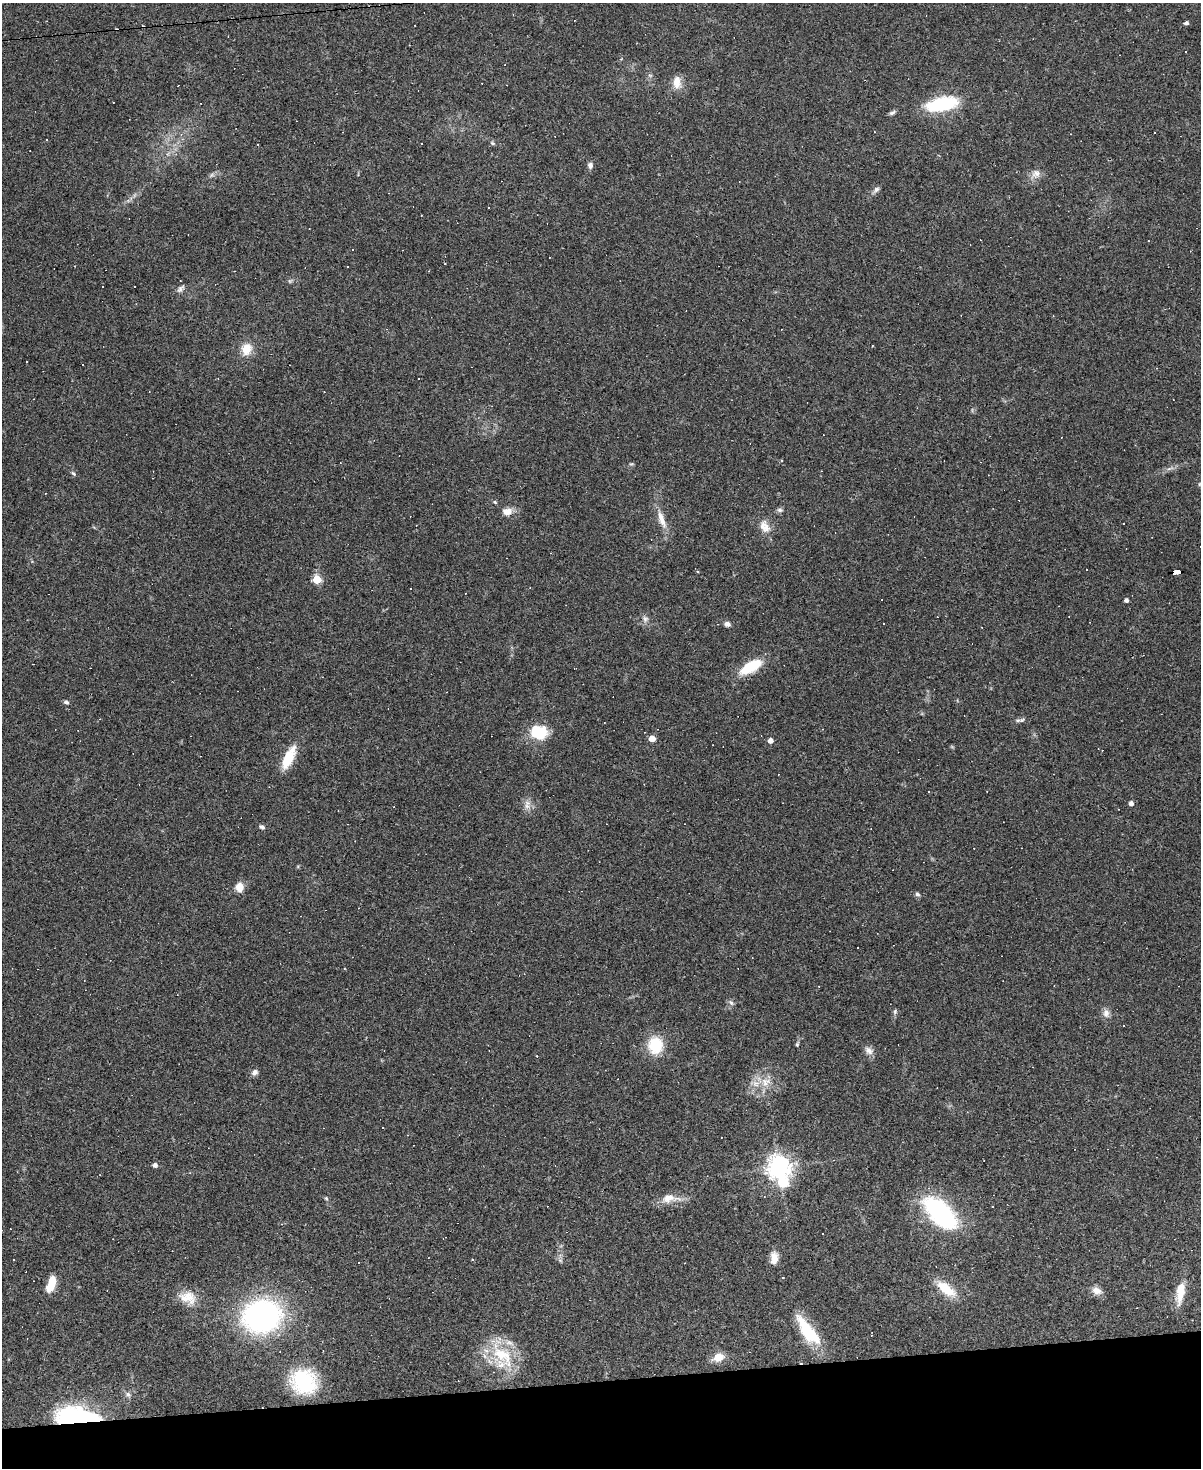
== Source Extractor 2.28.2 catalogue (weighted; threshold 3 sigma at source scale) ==
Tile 10 of 4 x 3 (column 2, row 3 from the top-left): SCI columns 1199-2397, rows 243-1708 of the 4794 x 4772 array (HDU 1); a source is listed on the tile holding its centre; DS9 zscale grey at full resolution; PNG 1203 x 1470 px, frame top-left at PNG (2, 3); no overlay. Shown black and unused: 6% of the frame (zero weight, under 3 of 4 exposures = <1% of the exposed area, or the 3 px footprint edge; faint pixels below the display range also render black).
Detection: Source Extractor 2.28.2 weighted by HDU 2 'WHT'; one run over the whole footprint, this tile lists its part. Background 0.147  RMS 0.007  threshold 0.0314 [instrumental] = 3 sigma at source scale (4.5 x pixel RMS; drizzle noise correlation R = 1.50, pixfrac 1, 0.05/0.05 arcsec/px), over >= 5 px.
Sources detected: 116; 1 too faint to see at this stretch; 1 inside a brighter object's white glare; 37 cosmic-ray / hot-pixel residue — not listed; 2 inside a brighter listed object's ellipse — not listed separately; the other 75 listed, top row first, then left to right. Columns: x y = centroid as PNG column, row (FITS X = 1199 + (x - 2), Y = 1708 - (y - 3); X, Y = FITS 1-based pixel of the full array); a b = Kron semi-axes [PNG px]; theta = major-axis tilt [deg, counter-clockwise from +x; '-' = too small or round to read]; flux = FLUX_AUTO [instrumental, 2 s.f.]
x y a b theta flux
1186 23 4 4 - 1.8
677 82 18 11 -88 7.3
178 86 2 2 - 0.37
942 104 29 13 11 49
892 113 10 5 29 1.6
181 134 4 4 - 0.92
421 143 3 3 - 1.2
492 143 7 4 -45 1.1
590 165 7 6 - 2.4
1036 174 13 11 50 5
876 189 10 6 42 2.1
134 287 3 3 - 3.7
181 288 14 5 48 2.3
247 349 12 10 69 12
73 473 7 4 -41 1.2
1199 484 6 4 89 0.91
45 493 3 2 - 0.41
495 502 6 4 -46 0.91
780 510 8 6 -14 1.7
507 511 13 10 2 5.7
662 519 28 8 -70 8.6
1123 524 3 3 - 2.3
765 527 18 12 -54 7.4
1176 572 7 4 5 71
317 579 5 5 - 32
410 588 3 2 - 0.64
1126 600 4 4 - 2
645 619 9 8 - 2.8
727 624 8 6 -16 2.6
751 667 22 9 30 28
66 702 6 5 - 1.4
1018 720 10 4 1 1.6
539 732 18 14 -11 23
652 739 5 4 - 11
770 741 4 4 - 4.2
289 758 25 10 65 19
929 792 2 2 - 0.52
1131 803 4 4 - 3
527 806 9 7 -77 3.5
262 827 7 5 -38 1.6
239 887 11 10 - 6.2
917 894 7 5 -30 1.4
344 968 3 3 - 0.55
731 1003 8 5 -53 1.7
895 1011 8 4 65 1.3
1106 1013 12 8 -82 3.7
797 1044 6 4 69 0.88
655 1045 19 16 -86 23
869 1051 12 9 -35 3.8
255 1072 8 7 - 2.3
766 1082 14 13 - 9.6
155 1165 4 4 - 2.7
779 1167 7 7 - 610
326 1198 5 5 - 0.85
668 1198 19 13 23 8.6
941 1213 39 19 -46 90
282 1224 3 3 - 0.51
774 1258 14 9 90 6.7
14 1260 2 2 - 0.46
472 1260 4 2 - 0.51
560 1260 7 4 -19 1.2
358 1262 3 3 - 1.2
783 1277 3 3 - 0.64
51 1283 15 7 67 17
946 1289 25 11 -36 17
1097 1291 13 9 -24 5
1180 1293 30 10 81 13
188 1297 24 16 -16 13
262 1316 32 27 4 170
807 1331 41 14 -53 30
503 1356 44 20 -45 33
718 1357 13 9 17 8.6
304 1382 27 24 -36 51
128 1394 7 7 - 2
75 1417 39 16 -2 87
Overlapping masked pixels (flux is a lower limit): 2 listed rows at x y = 1176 572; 75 1417